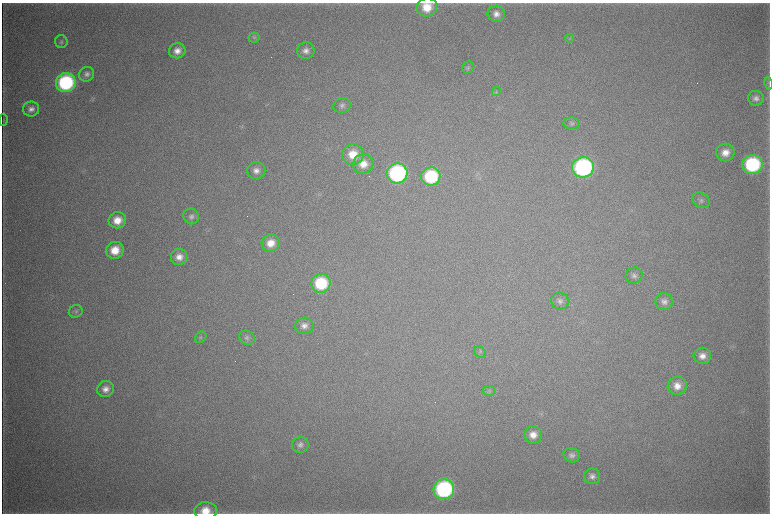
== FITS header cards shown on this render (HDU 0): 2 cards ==
NAXIS1  =                 1536 / length of data axis 1
NAXIS2  =                 1023 / length of data axis 2

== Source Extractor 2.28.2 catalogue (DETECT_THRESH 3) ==
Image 1536 x 1023 px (HDU 0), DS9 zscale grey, zoomed out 1/2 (1 PNG px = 2 x 2 image px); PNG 772 x 516 px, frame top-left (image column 1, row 1022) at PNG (2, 3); each listed source drawn as its Kron ellipse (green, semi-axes under 4 px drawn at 4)
Background 4400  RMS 38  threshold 113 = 3 sigma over >= 5 px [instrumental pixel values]
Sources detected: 53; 3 cannot appear on this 1/2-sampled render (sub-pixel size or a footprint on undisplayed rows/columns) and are neither listed nor drawn; the other 50 listed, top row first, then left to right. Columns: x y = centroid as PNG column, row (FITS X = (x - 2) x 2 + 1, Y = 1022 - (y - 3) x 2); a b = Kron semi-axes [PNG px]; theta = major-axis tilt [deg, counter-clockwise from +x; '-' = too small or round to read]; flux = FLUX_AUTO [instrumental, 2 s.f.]
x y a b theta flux
427 7 10 9 - 1.6e+05
496 14 8 8 - 5.4e+04
254 38 5 5 - 1.5e+04
570 38 4 4 - 1.0e+04
61 42 6 6 - 1.9e+04
177 51 8 7 - 6.9e+04
306 51 9 8 - 5.2e+04
468 67 6 5 - 1.8e+04
87 74 8 7 - 3.5e+04
66 83 10 9 - 1.1e+06
769 83 6 2 -79 7.7e+03
496 91 5 4 - 1.3e+04
756 98 8 7 - 3.7e+04
342 105 9 7 17 3.4e+04
31 109 8 7 - 4.6e+04
3 120 6 2 86 5.1e+03
572 123 8 6 -2 2.3e+04
725 152 9 9 - 9.1e+04
353 154 11 10 - 1.7e+05
363 164 10 9 - 1.1e+05
752 164 10 9 - 9.1e+05
583 167 11 10 - 1.8e+06
256 170 9 8 - 5.3e+04
397 173 10 10 - 1.4e+06
431 176 9 9 - 6.2e+05
701 200 9 7 -28 3.1e+04
191 216 8 7 - 3.2e+04
117 220 9 8 - 1.2e+05
271 243 9 8 - 1.1e+05
115 250 9 8 - 1.6e+05
179 257 8 8 - 7.3e+04
634 275 8 7 - 3.3e+04
321 283 10 9 - 4.6e+05
560 301 9 8 - 3.8e+04
664 301 8 8 - 4.4e+04
76 311 7 6 - 2.0e+04
304 326 9 8 - 5.0e+04
201 337 6 5 - 1.6e+04
247 338 8 6 -32 2.6e+04
480 352 6 5 - 1.7e+04
702 356 9 8 - 6.7e+04
677 386 9 9 - 8.8e+04
106 389 8 8 - 6.1e+04
489 391 6 5 - 1.5e+04
533 435 9 8 - 8.8e+04
300 445 8 7 - 3.7e+04
572 455 8 7 - 3.3e+04
592 476 8 8 - 4.3e+04
444 489 10 10 - 1.4e+06
205 511 11 8 1 1.3e+05
At the frame edge (FLAGS 8, measured only in part): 1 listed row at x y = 205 511
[3 sub-pixel or undisplayed-footprint detections neither listed nor drawn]